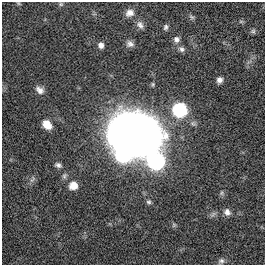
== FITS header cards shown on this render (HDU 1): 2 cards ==
NAXIS1  =                  263
NAXIS2  =                  263

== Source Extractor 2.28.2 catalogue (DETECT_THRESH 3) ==
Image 263 x 263 px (HDU 1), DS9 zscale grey, 1 PNG px = 1 image px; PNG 267 x 267 px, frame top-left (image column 1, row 263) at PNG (2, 2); no overlay
Background 0.00938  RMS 0.038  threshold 0.115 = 3 sigma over >= 5 px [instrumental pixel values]
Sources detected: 26; all 26 listed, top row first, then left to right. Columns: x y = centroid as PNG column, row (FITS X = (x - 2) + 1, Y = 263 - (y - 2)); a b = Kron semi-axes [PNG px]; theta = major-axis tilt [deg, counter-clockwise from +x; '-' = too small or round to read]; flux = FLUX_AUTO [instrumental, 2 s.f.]
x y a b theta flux
61 4 6 5 - 3.8
130 13 11 9 28 17
192 17 8 5 -35 5
140 25 11 8 -63 12
166 27 7 5 68 6.2
253 31 6 5 - 4.6
176 39 9 8 - 11
130 44 9 7 -26 11
101 45 7 6 - 13
182 49 8 7 - 8.1
219 80 7 6 - 11
40 90 11 8 -41 14
179 110 8 8 - 340
47 125 11 8 -46 27
132 133 32 22 -9 5200
123 155 9 8 - 330
156 161 10 9 - 590
58 165 9 6 -21 7.6
64 176 8 6 60 6.5
32 180 11 4 54 6.9
73 186 9 9 - 26
222 193 7 4 89 4.2
149 202 7 6 - 5.9
227 212 8 7 - 12
174 225 6 6 - 4.4
221 261 8 6 16 7.5